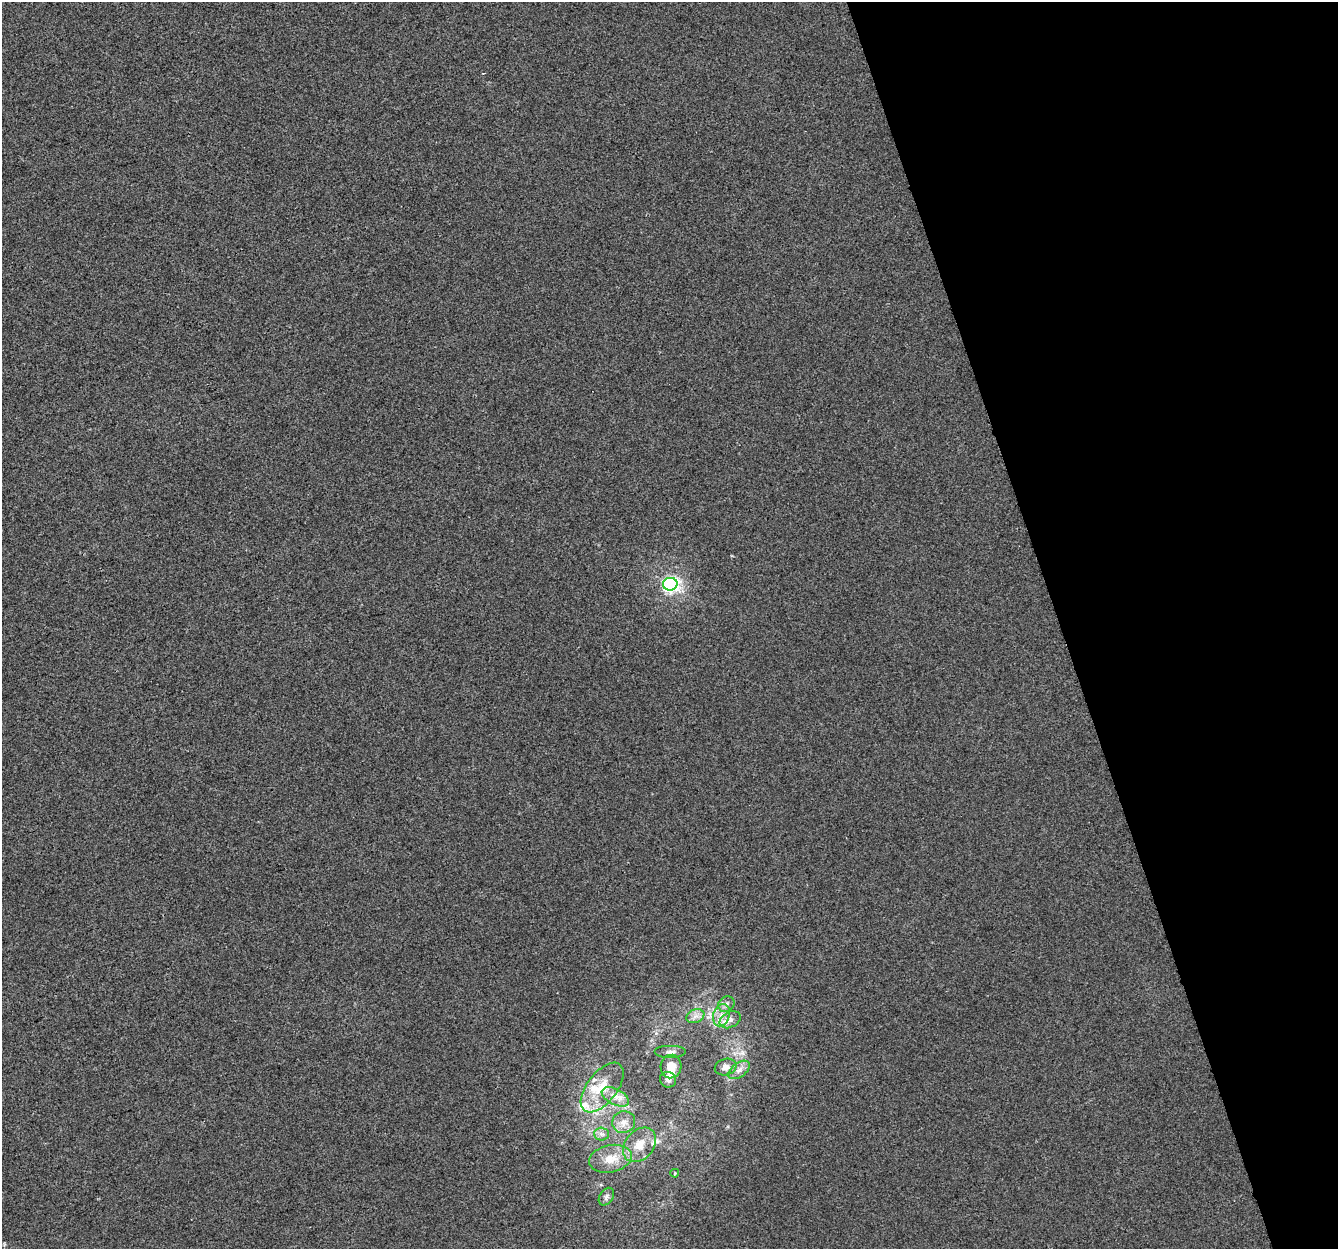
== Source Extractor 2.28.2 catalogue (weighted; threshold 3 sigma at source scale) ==
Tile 12 of 4 x 4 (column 4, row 3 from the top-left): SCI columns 4009-5344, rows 1362-2608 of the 5344 x 5163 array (HDU 1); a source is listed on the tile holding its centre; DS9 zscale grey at full resolution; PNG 1340 x 1251 px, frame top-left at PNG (2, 2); each listed source drawn as its Kron ellipse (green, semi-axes under 4 px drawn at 4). Shown black and unused: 21% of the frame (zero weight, under 2 of 3 exposures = <1% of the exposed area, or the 3 px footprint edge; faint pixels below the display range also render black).
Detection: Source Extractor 2.28.2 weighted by HDU 2 'WHT'; one run over the whole footprint, this tile lists its part. Background 1.29e-04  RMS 0.0056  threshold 0.0253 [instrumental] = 3 sigma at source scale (4.5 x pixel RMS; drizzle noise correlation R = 1.50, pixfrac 1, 0.0396/0.0396 arcsec/px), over >= 5 px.
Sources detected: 24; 6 inside a brighter listed object's ellipse — not listed separately; the other 18 listed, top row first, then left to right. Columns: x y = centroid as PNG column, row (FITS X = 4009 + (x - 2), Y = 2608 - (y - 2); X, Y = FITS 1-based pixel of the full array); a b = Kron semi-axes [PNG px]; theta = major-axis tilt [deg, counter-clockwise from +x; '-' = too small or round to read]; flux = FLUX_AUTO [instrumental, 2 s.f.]
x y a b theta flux
670 584 7 6 - 160
726 1004 9 7 35 2.2
721 1015 11 8 72 4.7
695 1016 9 6 21 2.7
730 1020 11 7 28 3.4
671 1052 16 6 0 2.8
671 1066 12 10 76 7.8
726 1067 11 8 16 3.6
739 1070 12 7 36 3.2
668 1080 8 7 - 2.2
602 1088 29 15 52 15
615 1097 15 8 -27 5.1
624 1122 11 11 - 4.7
602 1134 7 6 - 1.9
640 1145 19 14 49 9.5
610 1159 22 13 11 10
675 1173 4 4 - 0.74
606 1197 9 6 55 1.8